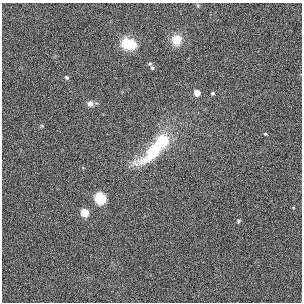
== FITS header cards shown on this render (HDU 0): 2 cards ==
NAXIS1  =                  300
NAXIS2  =                  300

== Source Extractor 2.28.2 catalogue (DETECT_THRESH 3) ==
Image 300 x 300 px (HDU 0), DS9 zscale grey, 1 PNG px = 1 image px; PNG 304 x 304 px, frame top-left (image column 1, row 300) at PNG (2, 3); no overlay
Background 0.00315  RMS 0.027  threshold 0.0817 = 3 sigma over >= 5 px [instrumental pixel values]
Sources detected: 13; all 13 listed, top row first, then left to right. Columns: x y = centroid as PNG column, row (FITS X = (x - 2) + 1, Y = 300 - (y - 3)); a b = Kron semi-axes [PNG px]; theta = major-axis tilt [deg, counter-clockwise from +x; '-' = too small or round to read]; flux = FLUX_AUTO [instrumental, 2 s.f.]
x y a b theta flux
176 40 12 10 71 26
129 44 13 9 -9 71
152 68 6 6 - 3.7
66 77 5 5 - 2.6
197 93 5 4 - 24
213 93 3 3 - 3
90 104 7 6 - 7.9
265 134 3 2 - 1.6
162 141 14 12 52 62
153 152 44 15 39 100
100 198 8 7 - 51
84 213 5 5 - 56
238 221 4 4 - 2